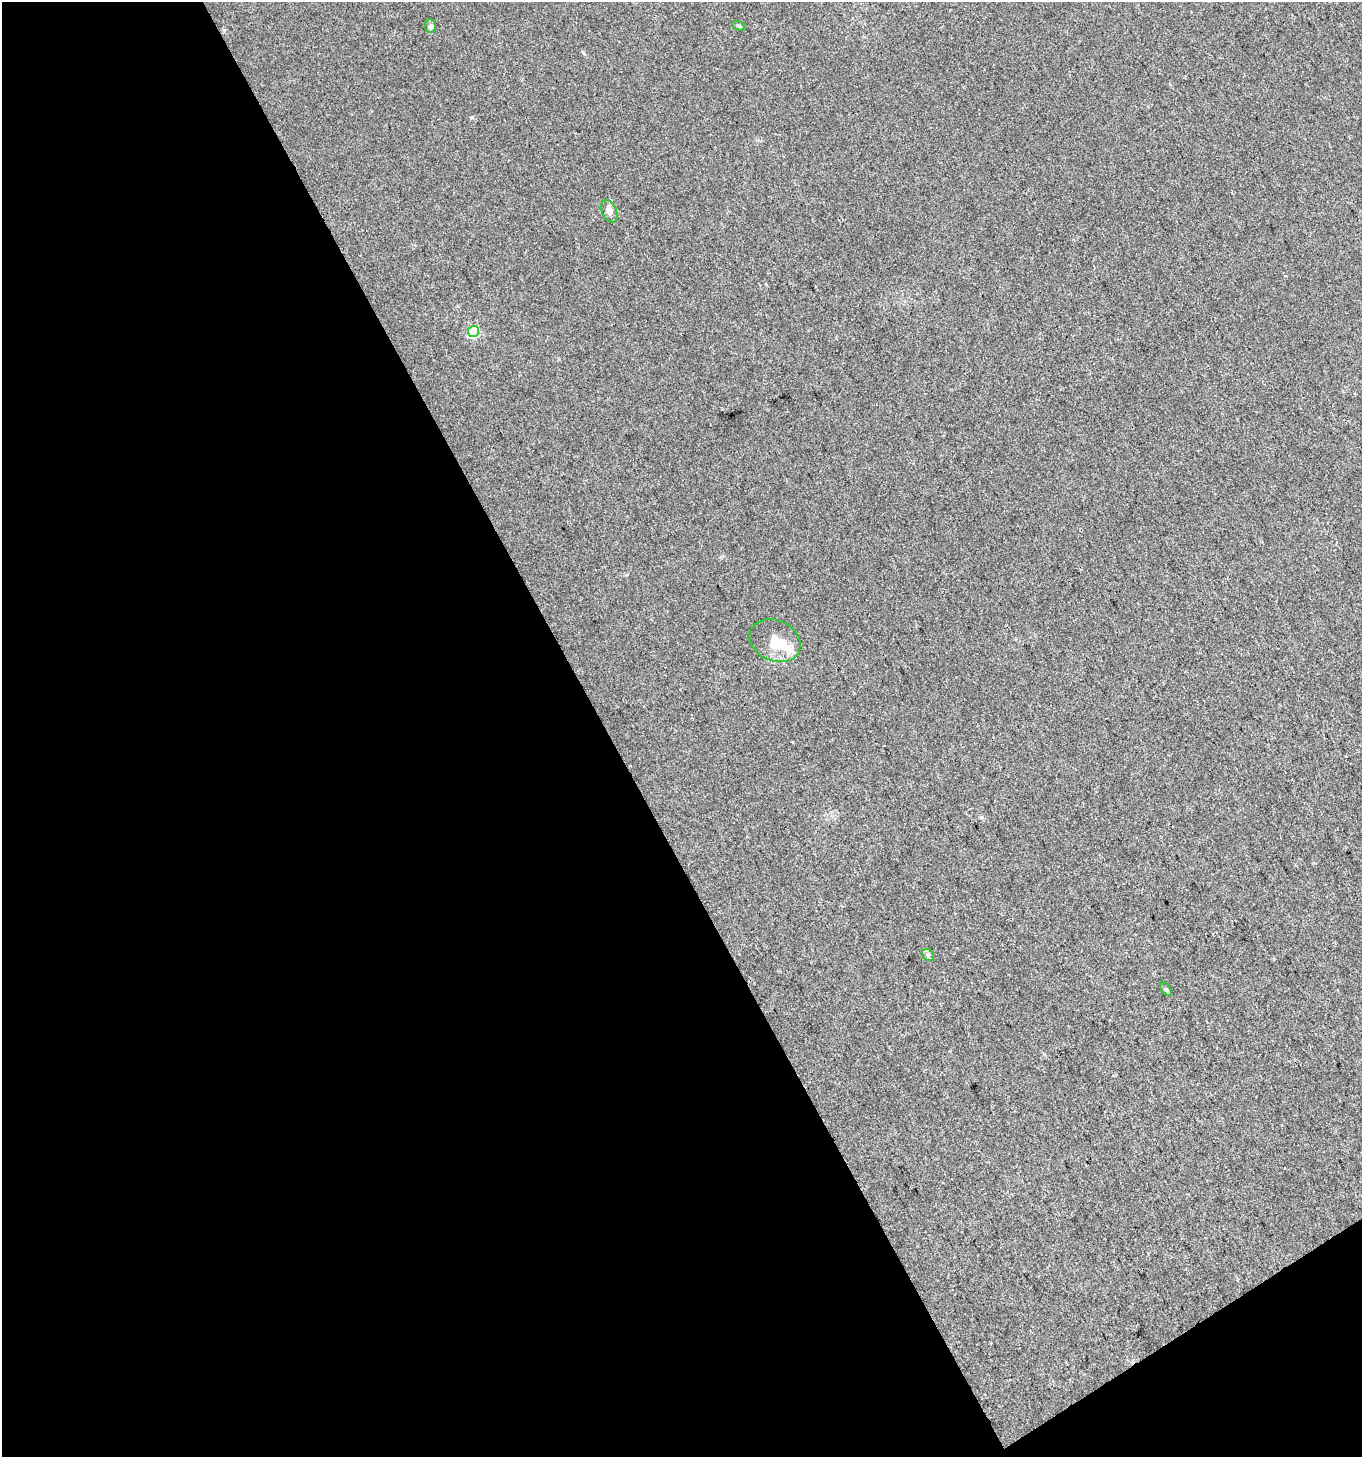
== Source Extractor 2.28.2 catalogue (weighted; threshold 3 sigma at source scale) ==
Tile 3 of 2 x 2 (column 1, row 2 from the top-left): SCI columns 65-1424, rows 2-1456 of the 2866 x 2911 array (HDU 1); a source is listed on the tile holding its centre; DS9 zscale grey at full resolution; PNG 1364 x 1459 px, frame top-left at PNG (2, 2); each listed source drawn as its Kron ellipse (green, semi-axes under 4 px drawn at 4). Shown black and unused: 47% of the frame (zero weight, under 3 of 4 exposures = <1% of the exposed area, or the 3 px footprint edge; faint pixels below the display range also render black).
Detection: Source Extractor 2.28.2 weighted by HDU 2 'WHT'; one run over the whole footprint, this tile lists its part. Background 0.0244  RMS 0.0045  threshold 0.0203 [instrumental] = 3 sigma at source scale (4.5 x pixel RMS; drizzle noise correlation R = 1.50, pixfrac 1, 0.0396/0.0396 arcsec/px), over >= 5 px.
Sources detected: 8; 1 inside a brighter listed object's ellipse — not listed separately; the other 7 listed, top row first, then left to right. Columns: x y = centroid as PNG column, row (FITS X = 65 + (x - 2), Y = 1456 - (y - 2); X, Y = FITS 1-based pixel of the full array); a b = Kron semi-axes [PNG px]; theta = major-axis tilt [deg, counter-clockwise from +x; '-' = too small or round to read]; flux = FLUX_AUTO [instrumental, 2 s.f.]
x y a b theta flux
430 26 7 6 - 1.1
738 26 7 4 -20 0.68
609 211 12 7 -66 2.3
473 331 5 5 - 30
775 641 26 20 -24 9.7
928 955 7 5 -45 1
1166 989 7 4 -52 0.67